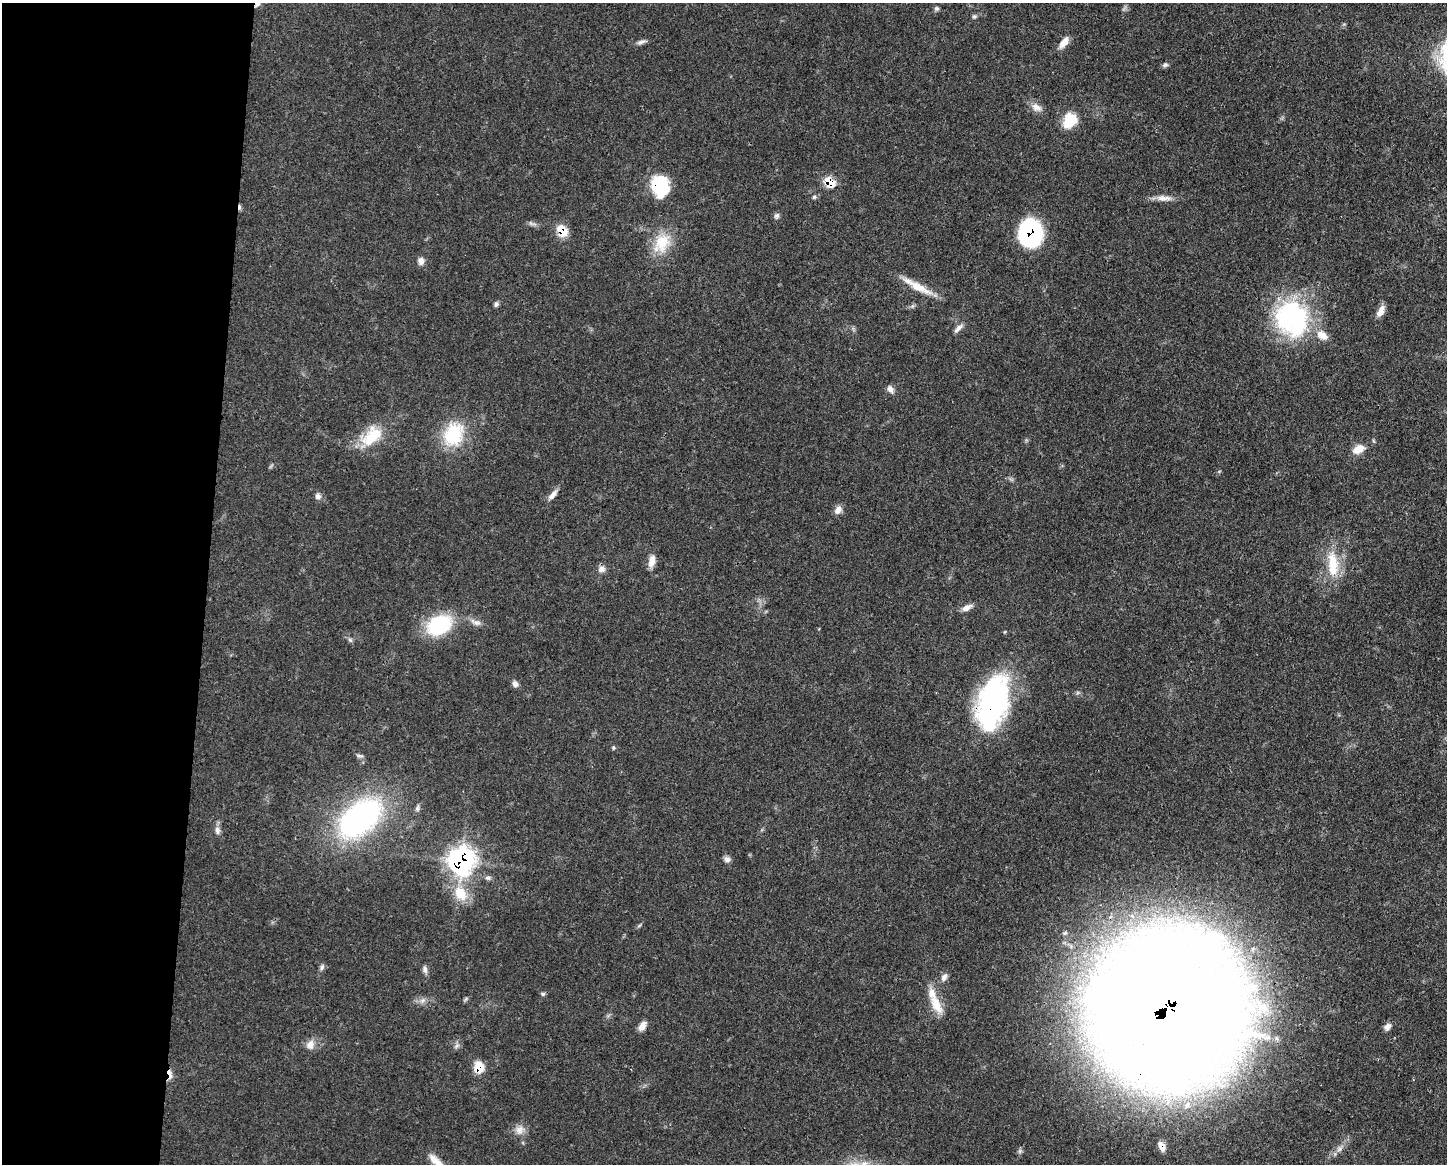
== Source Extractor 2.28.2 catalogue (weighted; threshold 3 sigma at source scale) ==
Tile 4 of 3 x 4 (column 1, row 2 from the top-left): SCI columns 112-1556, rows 2329-3490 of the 4670 x 4658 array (HDU 1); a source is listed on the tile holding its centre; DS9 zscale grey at full resolution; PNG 1449 x 1166 px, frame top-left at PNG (2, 3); no overlay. Shown black and unused: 14% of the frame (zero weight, under 3 of 4 exposures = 1% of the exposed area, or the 3 px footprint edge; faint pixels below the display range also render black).
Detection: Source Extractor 2.28.2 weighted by HDU 2 'WHT'; one run over the whole footprint, this tile lists its part. Background 0.0552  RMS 0.0032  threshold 0.0146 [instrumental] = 3 sigma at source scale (4.5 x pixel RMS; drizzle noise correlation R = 1.50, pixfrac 1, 0.05/0.05 arcsec/px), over >= 5 px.
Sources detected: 69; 1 cosmic-ray / hot-pixel residue — not listed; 3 inside a brighter listed object's ellipse — not listed separately; the other 65 listed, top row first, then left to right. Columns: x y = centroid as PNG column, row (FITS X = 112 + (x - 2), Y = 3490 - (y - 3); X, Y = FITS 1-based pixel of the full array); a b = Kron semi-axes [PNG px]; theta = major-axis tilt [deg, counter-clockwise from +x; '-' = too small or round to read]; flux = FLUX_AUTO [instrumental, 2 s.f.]
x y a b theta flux
257 3 8 6 72 1.4
937 9 6 5 - 0.65
974 16 7 5 41 0.65
641 42 14 5 17 1.2
1064 43 16 7 53 2.8
1165 65 8 6 26 0.81
1036 107 15 10 -30 2.5
1070 120 18 14 63 8.3
829 182 10 7 -47 8.1
660 185 20 15 -76 20
814 197 6 5 - 0.56
1164 198 22 7 -2 2.8
777 216 9 6 70 0.88
532 224 14 4 -14 1
562 231 12 9 -54 6.9
1031 233 24 20 89 43
662 243 31 20 59 10
421 261 9 8 - 1.7
918 287 39 9 -29 6.8
496 304 8 5 71 0.73
1380 311 14 7 64 2.7
1292 318 37 32 -66 57
958 328 16 5 43 1.5
890 389 10 6 -63 1.8
453 434 33 25 65 17
372 436 31 18 42 12
1358 449 17 10 26 3.6
553 495 16 6 49 2
318 496 8 7 - 1.3
838 510 11 7 53 2
652 561 16 8 80 2.6
1333 564 38 15 -86 11
601 569 10 9 - 1.7
967 607 13 6 28 2.1
476 622 17 7 -21 2
439 625 31 21 26 21
350 640 7 5 -45 0.69
515 684 8 6 -62 1.2
993 703 49 25 78 84
613 748 6 4 -72 0.43
359 756 11 3 -7 0.67
417 808 9 5 80 0.81
360 818 50 29 39 79
217 830 12 7 -82 1.5
727 859 9 7 -23 1.3
461 861 12 11 - 170
488 878 8 6 -10 0.94
461 893 22 16 -52 8.4
1212 944 43 39 47 47
322 967 9 6 64 0.92
425 969 10 6 -76 1.1
944 977 12 7 62 1.6
543 994 6 5 - 0.6
422 1000 9 6 34 1.3
936 1005 29 12 -64 6.6
1168 1007 75 54 -42 1700
642 1026 12 7 55 2.3
1388 1026 10 7 44 1.5
310 1045 14 11 74 2.6
457 1045 6 6 - 0.92
479 1067 12 10 -83 5.5
170 1074 14 5 -75 2.2
520 1130 13 12 - 2.7
1162 1146 12 7 -63 2.5
439 1164 15 11 -49 3.2
Overlapping masked pixels (flux is a lower limit): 11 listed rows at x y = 257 3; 829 182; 660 185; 562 231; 1031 233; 993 703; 461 861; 1168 1007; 479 1067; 170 1074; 1162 1146
Isophote crosses this tile's border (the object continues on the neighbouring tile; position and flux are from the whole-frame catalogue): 3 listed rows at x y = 257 3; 1168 1007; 439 1164